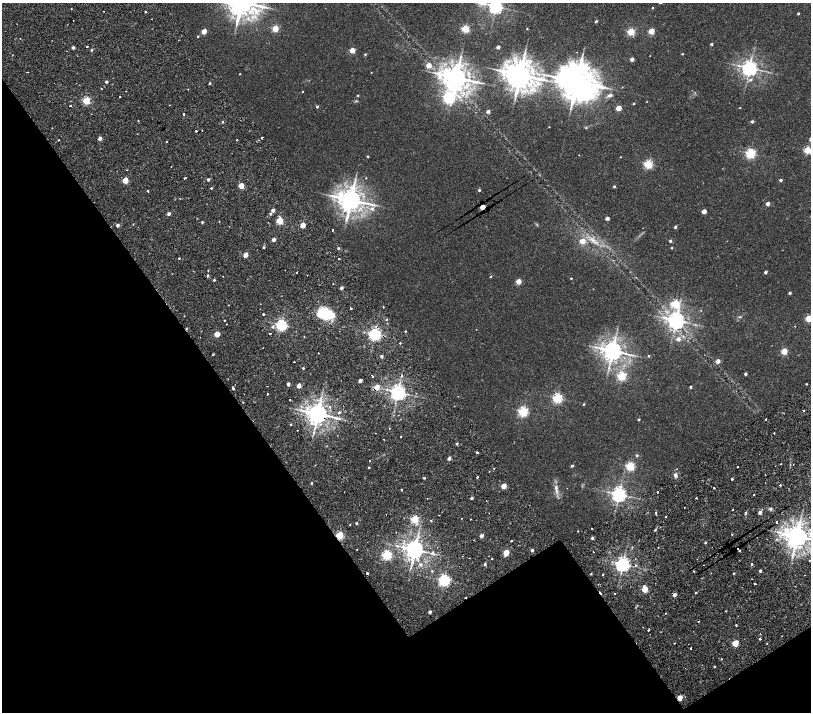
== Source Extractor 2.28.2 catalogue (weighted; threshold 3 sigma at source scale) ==
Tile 14 of 4 x 4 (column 2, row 4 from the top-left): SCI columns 1619-3236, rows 335-1754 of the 6477 x 6411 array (HDU 1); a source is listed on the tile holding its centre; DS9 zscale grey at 2 x 2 block average (1 PNG px = mean of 2 x 2 image px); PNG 813 x 714 px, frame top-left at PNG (2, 3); no overlay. Shown black and unused: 32% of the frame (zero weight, under 2 of 4 exposures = <1% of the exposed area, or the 3 px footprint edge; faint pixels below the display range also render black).
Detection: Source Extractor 2.28.2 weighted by HDU 2 'WHT'; one run over the whole footprint, this tile lists its part. Background 0.00651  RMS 0.0027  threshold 0.0123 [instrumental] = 3 sigma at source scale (4.5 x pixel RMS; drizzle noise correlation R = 1.50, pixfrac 1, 0.0396/0.0396 arcsec/px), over >= 5 px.
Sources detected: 272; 10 cosmic-ray / hot-pixel residue — not listed; the other 262 listed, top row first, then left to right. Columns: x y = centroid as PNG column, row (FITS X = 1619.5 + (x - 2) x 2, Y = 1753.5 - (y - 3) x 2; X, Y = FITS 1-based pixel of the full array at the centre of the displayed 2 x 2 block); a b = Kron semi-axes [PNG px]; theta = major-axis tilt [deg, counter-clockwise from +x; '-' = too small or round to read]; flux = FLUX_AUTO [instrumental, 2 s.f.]
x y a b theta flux
496 6 4 4 - 180
653 8 2 2 - 0.43
104 11 2 2 - 0.21
146 12 2 2 - 0.4
798 13 2 2 - 1
152 19 2 2 - 0.32
596 21 2 2 - 1.2
275 29 3 3 - 22
465 29 3 3 - 37
527 29 2 2 - 0.34
204 31 3 2 - 9.8
651 31 3 3 - 15
631 32 3 3 - 28
198 36 2 2 - 0.55
20 38 2 2 - 0.38
711 44 2 2 - 1.2
87 46 2 2 - 2
498 47 2 2 - 2.7
73 48 3 2 - 1.6
91 50 3 2 - 0.71
352 50 3 2 - 12
67 51 2 2 - 0.25
365 54 3 2 - 0.65
682 54 2 2 - 0.48
632 59 2 2 - 3.5
428 65 3 2 - 8.6
749 68 4 4 - 260
371 73 2 2 - 0.28
240 74 2 2 - 0.4
520 75 7 6 - 1000
456 78 7 6 - 760
750 80 4 3 - 1.1
106 82 2 2 - 1.5
577 82 10 8 -35 1700
210 83 2 2 - 1
101 89 2 2 - 0.88
302 91 2 2 - 0.3
358 95 2 2 - 0.5
610 95 6 4 17 1.5
119 97 2 2 - 1.3
449 98 5 4 - 90
86 100 3 3 - 33
634 104 3 2 - 0.34
70 105 2 2 - 0.6
169 105 2 2 - 0.27
317 107 2 2 - 1.1
619 108 3 2 - 11
740 108 3 2 - 0.22
488 112 2 2 - 3.4
184 114 2 2 - 3.7
752 121 2 2 - 1.5
223 122 2 2 - 0.98
549 127 2 2 - 0.27
586 128 3 3 - 0.47
202 130 2 2 - 0.59
196 131 2 2 - 0.61
262 137 2 2 - 1.2
100 139 2 2 - 3.4
58 140 2 2 - 4.5
237 140 2 2 - 1.6
807 150 3 3 - 29
750 153 3 3 - 70
579 155 2 2 - 0.19
368 156 2 2 - 0.78
620 157 2 2 - 0.28
648 164 3 3 - 46
171 166 2 2 - 0.31
185 178 2 2 - 1.6
366 178 2 2 - 0.27
208 179 2 2 - 1.3
125 180 3 2 - 16
780 180 2 2 - 1.7
241 186 3 2 - 14
614 186 2 2 - 1.1
211 188 2 2 - 0.63
479 190 2 2 - 0.95
148 191 2 2 - 1
351 200 6 6 - 680
767 204 2 2 - 3.1
482 207 3 2 - 14
372 209 4 3 - 1.5
273 210 2 2 - 3
704 211 3 2 - 6.7
169 214 2 2 - 2.3
270 214 3 2 - 0.94
607 218 2 2 - 3.5
280 221 3 3 - 27
202 222 3 2 - 0.61
117 225 2 2 - 2.4
303 225 3 2 - 12
675 227 2 2 - 1.4
332 230 2 2 - 0.58
273 240 2 2 - 3.2
593 240 7 4 -36 2.2
582 241 3 3 - 11
670 241 2 2 - 1.3
264 247 2 2 - 0.68
338 248 2 2 - 1
672 248 3 2 - 0.4
245 255 3 2 - 5.9
179 258 2 2 - 2.2
339 259 2 2 - 0.57
297 272 2 2 - 0.45
765 272 2 2 - 1.9
208 275 4 2 - 0.87
491 277 3 2 - 0.47
571 278 2 2 - 0.48
214 280 2 2 - 0.72
518 281 3 2 - 10
333 284 2 2 - 0.25
341 288 2 2 - 2.3
790 293 2 2 - 1.3
675 304 4 3 - 34
383 307 2 2 - 0.32
351 308 2 2 - 1.5
263 314 2 2 - 3.9
325 314 16 9 -12 26
184 316 2 2 - 0.23
740 317 4 3 - 0.5
665 318 9 4 -17 2.7
809 319 3 3 - 22
224 320 2 2 - 0.38
386 320 3 2 - 0.5
676 320 4 4 - 310
227 324 2 2 - 0.82
281 325 3 3 - 97
795 326 2 2 - 0.19
273 327 3 3 - 1.1
405 331 2 2 - 0.44
270 333 2 2 - 0.67
217 334 3 3 - 13
375 334 3 3 - 130
678 339 3 3 - 3.1
400 343 2 2 - 0.42
612 351 5 5 - 470
784 351 3 3 - 20
213 354 2 2 - 0.78
381 356 2 2 - 1.7
648 356 2 2 - 0.49
718 361 2 2 - 3.9
294 362 2 2 - 0.61
303 368 2 2 - 0.61
745 374 2 2 - 1.3
372 376 2 2 - 1.7
621 376 3 3 - 48
360 381 2 2 - 2.9
288 384 2 2 - 2.5
806 384 2 2 - 0.44
299 386 3 2 - 6
377 387 3 2 - 8.2
690 387 2 2 - 0.92
233 388 2 2 - 4.2
398 392 4 4 - 230
267 394 2 2 - 0.96
557 398 3 3 - 66
337 399 2 2 - 0.19
290 400 2 2 - 0.51
243 402 3 2 - 0.32
584 404 3 2 - 0.56
330 406 3 2 - 0.69
803 410 2 2 - 0.88
523 411 3 3 - 68
339 412 2 2 - 5.3
318 414 5 5 - 510
766 419 2 2 - 0.82
639 420 2 2 - 0.99
291 424 2 2 - 0.45
297 430 2 2 - 0.26
774 433 2 2 - 0.79
401 437 2 2 - 0.44
383 439 2 2 - 0.35
457 443 3 2 - 0.8
477 452 2 2 - 2.3
637 455 3 3 - 0.78
449 459 2 2 - 2.5
369 461 2 2 - 0.41
572 466 3 2 - 0.87
630 466 3 3 - 50
737 466 2 2 - 0.97
369 468 2 2 - 1.8
494 468 2 2 - 0.3
675 475 6 4 -68 1.5
765 475 2 2 - 0.27
477 477 2 2 - 0.49
424 478 2 2 - 0.74
732 479 2 2 - 0.75
312 483 2 2 - 0.76
503 486 3 2 - 8.8
556 487 7 4 -85 2
714 488 2 2 - 2.6
401 490 2 2 - 0.57
657 492 2 2 - 0.5
619 494 4 4 - 200
753 495 2 2 - 0.8
472 498 2 2 - 1.2
696 498 2 2 - 1.3
486 500 2 2 - 0.28
770 509 4 3 - 0.69
732 510 2 2 - 2.2
746 512 3 2 - 0.43
656 513 2 2 - 0.43
760 513 2 2 - 3.4
665 517 2 2 - 1.1
462 518 2 2 - 0.38
415 519 3 3 - 44
470 519 2 2 - 0.31
431 521 2 2 - 0.46
777 522 2 2 - 5
356 523 2 2 - 0.76
592 529 2 2 - 0.35
655 530 4 2 - 0.53
578 531 2 2 - 0.32
780 533 6 3 -1 1.6
732 534 2 2 - 0.3
339 535 3 3 - 37
481 536 3 2 - 3.3
797 536 5 5 - 670
592 538 2 2 - 1.4
511 541 2 2 - 1.8
705 543 2 2 - 0.55
738 548 2 2 - 6.3
357 549 2 2 - 1.5
415 550 5 4 - 430
532 550 2 2 - 1.6
739 550 2 2 - 0.48
433 552 3 2 - 0.6
593 552 2 2 - 0.26
506 553 3 3 - 15
387 555 3 3 - 68
492 559 2 2 - 0.64
809 560 2 2 - 0.35
420 564 4 3 - 1.1
485 564 2 2 - 1.1
623 564 4 4 - 200
752 564 2 2 - 1.5
636 565 3 2 - 1
432 571 2 2 - 2.2
694 571 2 2 - 0.35
760 571 2 2 - 1.2
367 573 2 2 - 3.4
591 574 3 2 - 0.37
603 574 2 2 - 0.55
734 574 2 2 - 0.5
444 580 3 3 - 110
644 586 2 2 - 0.96
645 589 3 3 - 16
750 591 2 2 - 0.24
614 593 2 2 - 1.4
696 593 2 2 - 2.9
674 595 3 2 - 2.8
726 611 2 2 - 0.29
430 612 2 2 - 2.4
665 613 2 2 - 0.27
736 625 2 2 - 0.52
648 630 2 2 - 2.5
760 639 2 2 - 0.77
674 643 2 2 - 0.43
735 643 3 3 - 18
691 648 2 2 - 0.78
722 659 2 2 - 0.62
714 667 2 2 - 0.42
680 698 3 3 - 8.5
Overlapping masked pixels (flux is a lower limit): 6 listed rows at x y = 375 334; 377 387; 318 414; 339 535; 674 595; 680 698
Isophote crosses this tile's border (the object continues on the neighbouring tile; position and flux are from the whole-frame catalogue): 3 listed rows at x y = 496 6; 809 319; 797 536
Diffuse or blended objects may show on this block-average render without a row.